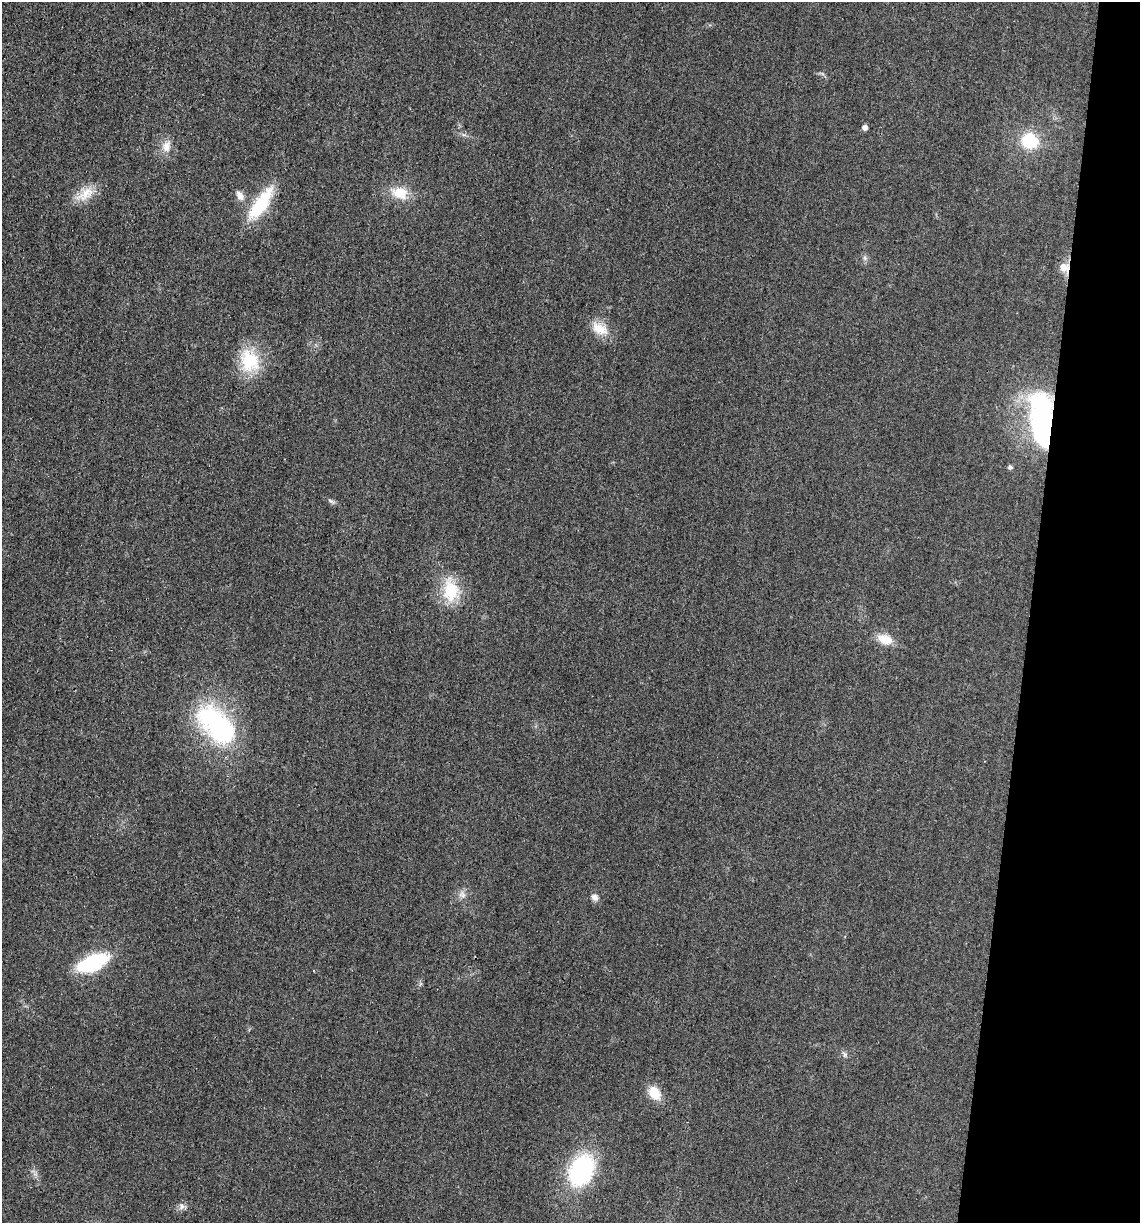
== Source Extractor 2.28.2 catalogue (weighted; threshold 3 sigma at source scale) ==
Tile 8 of 4 x 4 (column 4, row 2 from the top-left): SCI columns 3535-4672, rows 2452-3672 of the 4922 x 4903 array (HDU 1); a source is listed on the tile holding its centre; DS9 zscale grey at full resolution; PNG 1142 x 1225 px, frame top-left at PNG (2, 2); no overlay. Shown black and unused: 10% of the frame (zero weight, under 3 of 4 exposures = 1% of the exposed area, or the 3 px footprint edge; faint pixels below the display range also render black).
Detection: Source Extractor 2.28.2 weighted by HDU 2 'WHT'; one run over the whole footprint, this tile lists its part. Background 0.0292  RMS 0.0058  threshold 0.0262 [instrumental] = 3 sigma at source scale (4.5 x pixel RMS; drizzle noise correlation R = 1.50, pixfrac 1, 0.05/0.05 arcsec/px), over >= 5 px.
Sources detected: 25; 1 inside a brighter object's white glare — not listed; the other 24 listed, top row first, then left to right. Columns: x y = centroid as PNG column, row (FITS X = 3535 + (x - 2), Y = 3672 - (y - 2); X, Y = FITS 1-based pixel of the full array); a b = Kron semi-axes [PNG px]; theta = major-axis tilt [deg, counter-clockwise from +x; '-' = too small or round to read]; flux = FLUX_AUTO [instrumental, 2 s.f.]
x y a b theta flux
865 127 5 5 - 3
1029 141 14 13 - 29
166 146 17 13 71 6.5
400 193 23 16 -16 13
85 194 30 13 30 11
240 195 13 8 -58 4.2
261 204 42 14 56 32
865 258 6 6 - 1.4
1064 267 11 9 -37 6.9
600 329 25 15 -32 11
249 361 32 25 -74 27
1041 418 58 22 -88 110
1010 467 6 5 - 1.4
331 501 13 5 -34 1.7
451 590 30 20 -83 24
885 639 18 11 -23 9.9
222 731 32 29 -64 73
462 895 11 9 -50 3.4
595 897 9 8 - 2.8
93 963 25 12 23 59
845 1055 8 6 -55 1.6
654 1093 16 11 -58 11
581 1170 29 20 64 75
182 1207 9 7 57 2.4
Overlapping masked pixels (flux is a lower limit): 2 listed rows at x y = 1064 267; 1041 418